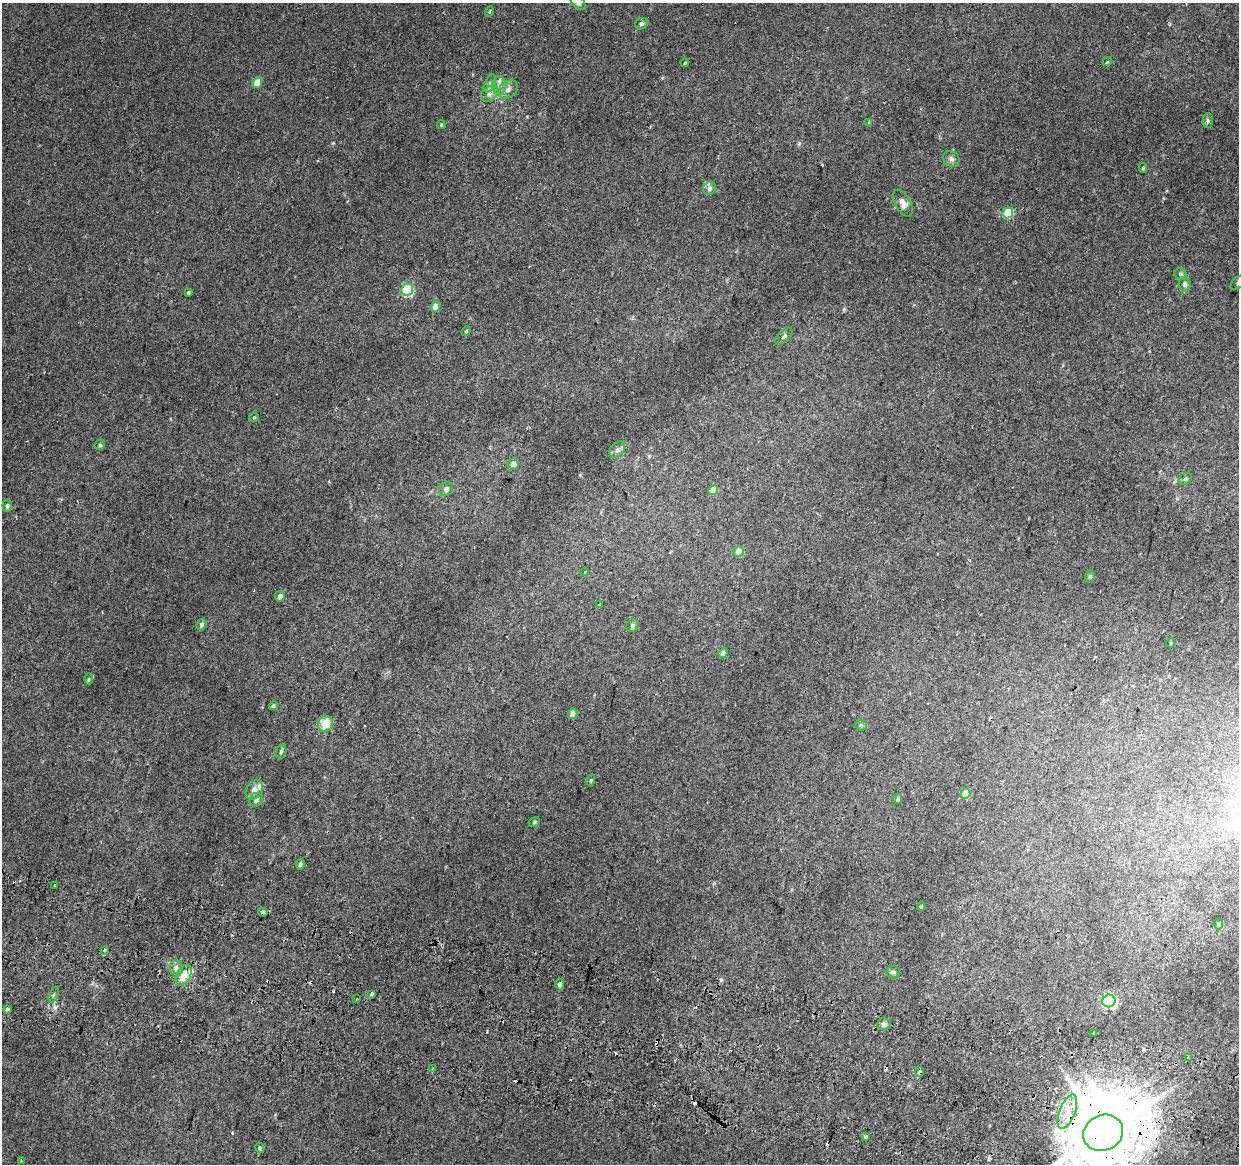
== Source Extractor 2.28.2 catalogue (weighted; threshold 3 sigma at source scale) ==
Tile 6 of 4 x 4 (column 2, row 2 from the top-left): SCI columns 1250-2486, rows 2606-3767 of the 4984 x 5270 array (HDU 1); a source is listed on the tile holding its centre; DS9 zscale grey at full resolution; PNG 1241 x 1166 px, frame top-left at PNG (2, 3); each listed source drawn as its Kron ellipse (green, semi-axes under 4 px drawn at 4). Shown black and unused: <1% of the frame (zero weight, under 2 of 3 exposures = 3% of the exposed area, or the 3 px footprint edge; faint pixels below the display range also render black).
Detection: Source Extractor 2.28.2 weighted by HDU 2 'WHT'; one run over the whole footprint, this tile lists its part. Background 0.00417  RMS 0.0043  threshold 0.0193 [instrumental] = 3 sigma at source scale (4.5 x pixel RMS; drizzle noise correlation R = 1.50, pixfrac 1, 0.0396/0.0396 arcsec/px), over >= 5 px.
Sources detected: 96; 1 inside a brighter object's white glare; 13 cosmic-ray / hot-pixel residue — neither listed nor drawn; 2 inside a brighter listed object's ellipse — not listed separately; the other 80 listed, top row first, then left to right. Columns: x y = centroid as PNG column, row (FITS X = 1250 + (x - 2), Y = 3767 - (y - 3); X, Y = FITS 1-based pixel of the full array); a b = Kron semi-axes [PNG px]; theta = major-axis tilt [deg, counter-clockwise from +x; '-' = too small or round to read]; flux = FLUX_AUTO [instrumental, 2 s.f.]
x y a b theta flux
578 3 8 5 -42 1.1
489 12 5 2 - 0.5
641 24 6 5 - 0.88
1107 62 4 3 - 0.42
685 63 4 3 - 0.3
257 82 5 5 - 4.2
490 83 9 5 64 1.3
499 85 9 7 89 2.2
508 89 10 8 38 2.5
490 94 10 7 38 1.9
1208 121 7 5 87 0.89
869 122 4 4 - 0.4
441 125 4 3 - 0.45
951 159 9 7 -34 1.5
1143 168 5 4 - 0.63
709 188 7 6 - 1.2
903 203 15 8 -62 2.9
1008 213 5 5 - 20
1181 274 6 5 - 0.93
1238 283 9 5 42 1.1
1185 284 7 6 - 1.5
407 290 6 5 - 34
188 292 3 3 - 1.1
436 307 5 4 - 6.3
466 331 5 4 - 0.5
784 336 10 5 42 1.1
254 417 5 4 - 0.44
100 445 5 5 - 0.63
617 449 9 6 49 1.4
513 464 6 5 - 2
1185 479 7 5 30 0.9
446 489 7 6 - 1.3
713 490 5 4 - 7.5
7 506 6 5 - 0.87
739 551 5 4 - 8.1
584 572 4 3 - 0.52
1090 576 6 5 - 0.71
280 596 5 5 - 1.8
599 605 3 2 - 0.37
201 625 6 5 - 0.99
633 625 6 5 - 0.96
1171 643 5 3 - 0.4
723 653 5 4 - 2
88 679 6 4 89 0.57
273 706 5 4 - 0.79
573 714 5 4 - 2.9
325 724 8 7 - 6.7
861 725 6 5 - 0.7
281 751 7 5 73 0.88
591 780 6 3 73 0.43
254 790 10 8 54 2.8
965 794 5 5 - 8
898 799 5 4 - 0.96
256 800 7 6 - 1.6
534 822 6 4 23 0.56
300 864 5 4 - 0.98
55 885 3 3 - 1.4
921 906 4 4 - 0.42
263 912 4 3 - 2.1
1218 924 6 4 -88 0.52
104 950 3 3 - 1.1
176 968 8 6 -82 1.9
893 972 7 6 - 0.85
184 975 11 7 63 6.6
560 984 5 4 - 1.4
371 994 4 3 - 1.7
54 995 8 3 68 0.54
357 999 2 2 - 0.32
1109 1001 6 6 - 92
7 1009 3 3 - 5.4
884 1024 7 6 - 1.2
1093 1033 3 3 - 2.3
1188 1058 4 3 - 1.1
433 1068 3 3 - 2.4
920 1072 5 3 - 1.9
1067 1112 18 7 68 6.7
1103 1133 20 17 26 4200
865 1137 4 3 - 1.5
260 1148 5 4 - 0.8
21 1161 3 2 - 0.47
Overlapping masked pixels (flux is a lower limit): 3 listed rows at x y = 184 975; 920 1072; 1103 1133
Isophote crosses this tile's border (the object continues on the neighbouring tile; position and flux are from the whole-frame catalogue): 3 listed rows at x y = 578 3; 1238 283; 1103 1133